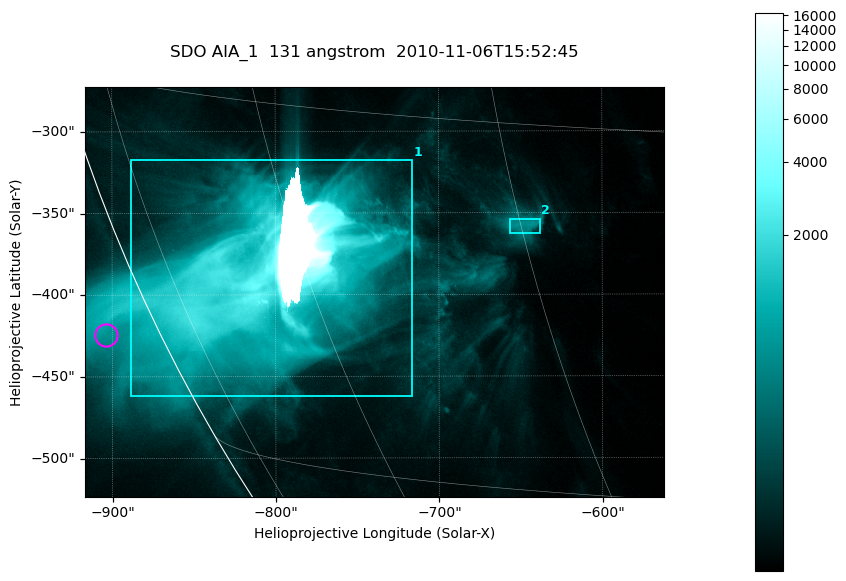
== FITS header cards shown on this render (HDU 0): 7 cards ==
TELESCOP= 'SDO     '           /
INSTRUME= 'AIA_1   '           /
WAVELNTH=                  131 /
WAVEUNIT= 'angstrom'           /
DATE-OBS= '2010-11-06T15:52:45.62' /
CTYPE1  = 'HPLN-TAN'           /
CTYPE2  = 'HPLT-TAN'           /

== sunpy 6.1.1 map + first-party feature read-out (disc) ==
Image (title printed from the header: SDO AIA_1  131 angstrom  2010-11-06T15:52:45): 590 x 417 px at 0.601 arcsec/px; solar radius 968 arcsec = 1612 px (partial field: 2.7% of the solar disc is inside the frame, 89% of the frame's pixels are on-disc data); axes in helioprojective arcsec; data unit not stated in the header (colour bar unlabelled)
Pointing: header CRPIX1/2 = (2045.07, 2040.72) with CRVAL1/2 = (0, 0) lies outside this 590 x 417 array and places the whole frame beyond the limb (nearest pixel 1.35 R_sun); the SolarSoft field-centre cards XCEN/YCEN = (-739.2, -398.4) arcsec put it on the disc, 767 arcsec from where CRPIX/CRVAL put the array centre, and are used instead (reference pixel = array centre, CRVAL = XCEN/YCEN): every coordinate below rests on XCEN/YCEN
Orientation: roll -0.139 deg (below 1 deg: not rotated)
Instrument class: DISC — disc imager (sunpy class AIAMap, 131 A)
Bright regions (active regions / flare kernels): reference = the on-disc median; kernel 5 px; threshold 5 sigma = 393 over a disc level ~71.8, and >= 1.15x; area >= 246 px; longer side >= 5 px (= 3 arcsec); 2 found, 2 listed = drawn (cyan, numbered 1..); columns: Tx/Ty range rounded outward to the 2 arcsec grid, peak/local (2 s.f.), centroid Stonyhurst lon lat
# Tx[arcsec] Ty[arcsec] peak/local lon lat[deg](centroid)
1 -890..-716 -462..-316 228 -63 -22
2 -656..-638 -364..-354 8.7 -45 -19
Off-limb structures (1.02-1.3 R_sun): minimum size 123 px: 2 found; the strongest spans PA ~115..120 deg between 1.02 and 1.06 R_sun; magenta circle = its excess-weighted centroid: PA ~115 deg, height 1.03 R_sun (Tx ~-904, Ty ~-424 arcsec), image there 2.8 x the reference